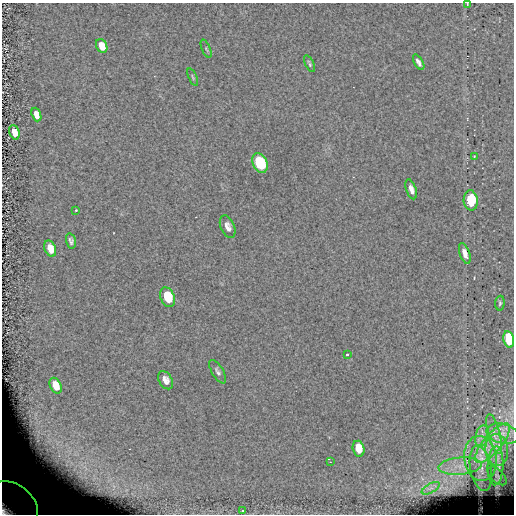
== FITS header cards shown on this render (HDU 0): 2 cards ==
NAXIS1  =                  512 / length of data axis 1
NAXIS2  =                  512 / length of data axis 2

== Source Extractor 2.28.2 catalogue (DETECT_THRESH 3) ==
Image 512 x 512 px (HDU 0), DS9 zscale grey, 1 PNG px = 1 image px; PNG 516 x 516 px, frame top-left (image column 1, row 512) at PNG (2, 3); each listed source drawn as its Kron ellipse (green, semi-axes under 4 px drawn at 4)
Background -0.0874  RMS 7.9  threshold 23.8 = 3 sigma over >= 5 px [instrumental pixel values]
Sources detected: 40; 1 with non-positive FLUX_AUTO (blend fragments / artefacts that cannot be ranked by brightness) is neither listed nor drawn; the other 39 listed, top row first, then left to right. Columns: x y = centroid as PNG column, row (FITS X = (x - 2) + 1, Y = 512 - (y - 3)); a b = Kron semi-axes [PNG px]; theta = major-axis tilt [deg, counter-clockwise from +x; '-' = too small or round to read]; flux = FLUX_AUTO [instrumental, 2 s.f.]
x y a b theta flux
467 4 3 2 - 320
102 46 7 5 -67 8000
206 49 10 3 -67 700
419 62 8 4 -59 2200
309 64 9 3 -66 930
193 77 9 3 -66 700
36 115 7 4 -71 3400
14 132 7 5 -71 4600
474 156 2 2 - 360
260 163 10 7 -64 30000
411 189 10 5 -70 3500
471 200 10 7 -85 21000
76 210 2 2 - 400
228 227 12 7 -68 3200
71 241 8 4 -75 1400
50 249 8 5 -69 6100
465 254 11 5 -70 3900
168 297 10 7 -67 19000
500 303 7 4 89 940
509 339 8 5 -79 41000
347 355 3 3 - 1700
218 372 13 5 -59 1800
165 380 10 6 -60 4000
56 386 8 5 -66 7200
494 434 20 6 -75 4500
502 434 16 10 -13 6500
482 436 11 6 76 3300
493 443 25 9 50 11000
359 449 8 5 -76 11000
497 450 16 11 -84 8600
481 458 22 16 -83 15000
330 462 3 3 - 300
460 466 21 8 4 8500
495 466 19 8 87 5400
481 468 23 10 -79 7500
497 476 12 6 -45 1600
431 488 10 4 30 2200
12 506 29 21 -37 110000
242 510 3 3 - 600
At the frame edge (FLAGS 8, measured only in part): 3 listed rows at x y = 467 4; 509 339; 12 506
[1 non-positive-flux detection neither listed nor drawn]